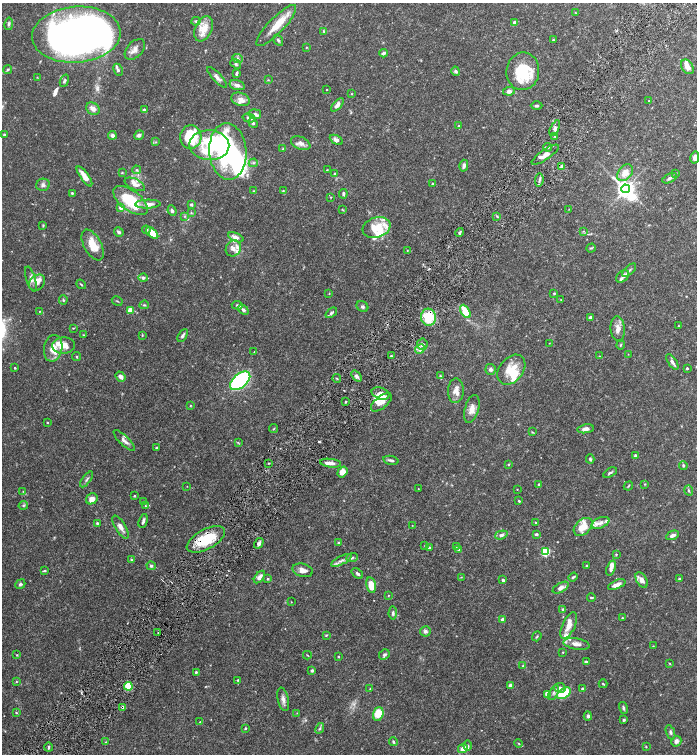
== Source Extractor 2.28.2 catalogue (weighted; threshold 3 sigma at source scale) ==
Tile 7 of 4 x 4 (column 3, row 2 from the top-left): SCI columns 2945-4333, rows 3013-4515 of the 6030 x 6025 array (HDU 1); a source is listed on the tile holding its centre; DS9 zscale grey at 2 x 2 block average (1 PNG px = mean of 2 x 2 image px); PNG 699 x 756 px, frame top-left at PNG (2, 3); each listed source drawn as its Kron ellipse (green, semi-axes under 4 px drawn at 4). Shown black and unused: <1% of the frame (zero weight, under 6 of 12 exposures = <1% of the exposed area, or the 3 px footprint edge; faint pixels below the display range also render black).
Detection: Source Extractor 2.28.2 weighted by HDU 2 'WHT'; one run over the whole footprint, this tile lists its part. Background 0.0776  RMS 0.003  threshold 0.0123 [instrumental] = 3 sigma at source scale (4.09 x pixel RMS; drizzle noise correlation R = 1.36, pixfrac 0.8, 0.05/0.05 arcsec/px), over >= 5 px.
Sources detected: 332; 3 too faint to see at this stretch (2 x 2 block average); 7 inside a brighter object's white glare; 1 long thin detection or spike segment (spike, bleed or trail) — neither listed nor drawn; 45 inside a brighter listed object's ellipse — not listed separately; the other 276 listed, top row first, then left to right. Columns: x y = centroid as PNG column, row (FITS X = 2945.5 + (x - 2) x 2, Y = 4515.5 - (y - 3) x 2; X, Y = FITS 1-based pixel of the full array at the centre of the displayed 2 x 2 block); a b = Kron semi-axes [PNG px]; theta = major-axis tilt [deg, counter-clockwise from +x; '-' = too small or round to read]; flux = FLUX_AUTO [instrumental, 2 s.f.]
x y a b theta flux
575 12 3 2 - 0.33
196 21 4 4 - 1
514 22 4 3 - 1.9
9 24 6 3 80 1.3
276 25 27 8 46 12
204 29 13 8 66 11
324 31 4 3 - 0.73
76 35 44 28 4 440
278 40 6 3 -57 1.2
553 40 3 2 - 0.64
306 47 3 2 - 0.47
135 49 12 7 46 4
383 53 4 3 - 2
238 58 5 3 - 1.3
236 64 6 4 -39 1.5
687 67 8 5 -56 4.7
8 69 4 3 - 1
118 70 6 3 -64 1.1
456 71 5 4 - 1.7
523 71 19 16 82 27
237 73 4 2 - 1.3
37 77 3 2 - 0.29
217 77 13 4 -46 2.9
268 80 4 3 - 0.58
64 81 6 3 68 1.1
237 85 8 5 -15 2.7
327 90 2 2 - 0.31
509 91 6 4 8 2.5
352 94 3 2 - 0.31
240 99 9 6 -19 3.8
649 101 2 2 - 0.37
337 105 8 4 48 3.2
537 106 6 3 0 1.1
93 109 7 5 -35 3.5
144 110 4 3 - 1.8
255 114 6 5 - 1.6
249 118 6 4 -16 1.7
253 123 5 4 - 1.5
459 126 3 2 - 0.42
555 128 8 4 64 2.1
4 135 3 3 - 1.1
112 135 4 3 - 2.4
139 135 5 4 - 2
555 136 4 3 - 0.92
191 137 12 10 84 35
336 140 7 4 -30 2.5
156 142 3 3 - 0.53
301 143 10 6 -23 3.1
209 145 20 15 -2 26
547 147 4 2 - 0.85
283 149 3 3 - 0.64
228 151 28 18 -86 110
545 155 16 5 34 5.3
695 157 6 4 76 3.5
253 163 4 3 - 0.99
464 166 6 4 76 1.9
562 167 3 3 - 3.4
137 170 4 4 - 1.1
327 170 3 2 - 0.29
122 173 4 3 - 0.57
334 173 4 3 - 0.78
625 173 9 6 50 7.3
676 174 3 2 - 0.47
84 176 12 4 -55 7.1
670 178 8 3 27 1.6
539 180 7 3 83 1.4
135 184 11 5 -26 3.9
432 184 3 2 - 0.43
43 185 7 6 - 2.1
625 189 4 4 - 370
253 191 4 2 - 0.36
283 191 4 3 - 0.6
72 193 3 3 - 0.64
343 194 5 3 - 1.1
331 197 2 2 - 0.36
130 200 20 10 -37 27
148 204 12 4 1 4.2
191 204 3 3 - 1.2
121 208 4 3 - 2.4
569 209 3 2 - 0.31
342 210 3 2 - 0.43
172 211 5 3 - 1.4
191 213 3 3 - 0.55
185 216 3 2 - 0.47
497 216 4 2 - 0.62
43 226 4 3 - 0.55
376 227 14 10 19 14
146 230 4 4 - 1
583 231 3 3 - 0.57
119 232 5 3 - 1.6
152 233 7 4 -43 11
460 233 4 2 - 1.2
236 237 8 4 -23 3.6
93 245 17 8 -61 12
233 248 8 7 - 3.8
591 248 5 3 - 0.69
407 250 2 2 - 0.32
629 270 9 3 44 1.2
623 276 7 5 39 1.8
143 278 4 4 - 1.7
31 279 13 4 -73 3.1
37 283 9 7 44 3.6
81 284 5 2 - 0.58
554 293 3 3 - 0.56
329 294 3 2 - 0.29
63 300 4 3 - 0.83
561 300 2 2 - 0.32
117 301 6 2 -30 0.58
144 305 5 4 - 0.92
237 305 5 3 - 0.98
362 307 6 5 - 1.4
130 310 4 3 - 7.7
243 310 6 4 -38 1.2
39 311 2 2 - 0.3
465 311 7 4 -61 13
331 313 6 3 39 1.4
428 317 8 7 - 19
590 317 2 2 - 2.7
678 326 2 2 - 0.32
73 328 3 2 - 0.37
618 329 12 7 -84 4.5
84 335 3 2 - 0.41
142 335 3 3 - 0.49
183 335 7 3 59 1.5
549 343 3 2 - 0.25
422 344 5 5 - 2.1
64 345 11 8 3 7.3
621 345 4 3 - 0.67
53 348 13 9 79 8
420 349 5 4 - 2.1
254 352 2 2 - 0.25
628 354 3 2 - 0.25
391 356 3 3 - 0.57
600 356 3 2 - 0.28
77 357 4 3 - 0.7
672 362 9 3 -55 2.1
15 368 2 2 - 0.8
687 368 3 2 - 0.7
490 369 5 5 - 1.6
511 370 17 12 51 14
356 376 6 4 -51 1.8
440 376 3 3 - 0.57
121 377 5 4 - 3
337 379 4 2 - 0.61
240 381 12 7 40 88
456 391 12 8 86 5.6
380 394 9 5 -17 5.6
346 402 3 2 - 0.63
381 402 12 6 39 4.9
190 405 3 2 - 0.42
472 409 14 7 74 5.2
47 422 3 2 - 0.41
273 429 4 2 - 0.51
585 429 8 4 9 2.5
532 432 4 3 - 0.48
124 441 14 4 -44 3.1
238 442 4 2 - 0.52
156 448 3 2 - 1
635 455 2 2 - 0.81
590 459 4 3 - 0.98
391 460 8 3 -11 1.6
268 463 3 2 - 0.44
331 463 10 4 -8 3.6
509 464 3 3 - 0.51
683 465 4 3 - 0.89
342 472 6 4 54 5.1
610 473 7 3 31 1.2
87 479 9 2 53 1.2
539 484 3 2 - 0.45
645 484 3 3 - 0.47
187 486 2 2 - 0.21
628 486 5 2 - 0.58
418 489 2 2 - 0.29
517 489 2 2 - 0.25
689 490 5 3 - 0.73
23 491 3 2 - 0.38
134 496 3 2 - 0.47
92 499 6 5 - 4.3
519 501 3 2 - 0.63
143 502 3 2 - 0.56
23 505 4 4 - 1
145 506 4 3 - 0.58
143 521 7 3 75 1.5
97 523 3 3 - 0.8
535 523 2 2 - 0.33
600 523 9 5 23 3.2
412 525 2 2 - 0.23
121 527 13 5 -59 4
583 527 11 7 41 9
536 534 4 3 - 0.96
501 535 6 4 17 2
672 535 7 3 24 2.5
206 539 21 10 29 25
339 542 4 2 - 0.79
259 543 5 3 - 2.2
425 546 2 2 - 0.31
456 546 3 2 - 0.39
429 548 4 3 - 0.87
458 550 4 3 - 0.68
545 552 4 4 - 28
616 554 3 3 - 0.48
352 557 6 3 24 1.3
132 560 3 3 - 0.62
341 560 11 4 26 2.6
151 566 5 4 - 1.3
586 566 2 2 - 0.54
611 568 8 4 73 2.5
303 570 10 6 -16 3.7
45 571 4 2 - 0.84
357 573 6 3 -39 1.3
259 577 7 4 50 3.2
461 577 3 2 - 0.29
573 577 5 3 - 0.94
268 579 3 3 - 0.66
679 579 3 3 - 0.63
503 580 3 3 - 1.1
642 580 8 5 -59 3.7
20 584 5 4 - 1.3
371 585 8 4 -79 8.4
617 585 9 3 22 3.7
561 588 9 4 29 3.2
388 595 3 2 - 0.38
591 597 4 2 - 0.68
291 602 2 2 - 0.28
563 610 4 3 - 0.78
393 613 6 4 87 1.4
622 618 2 2 - 0.45
503 620 3 3 - 2.2
569 625 14 6 64 6.5
425 631 5 5 - 2.2
158 632 2 2 - 0.41
326 635 4 3 - 0.55
537 636 5 3 - 0.77
576 644 13 5 -10 4
653 646 3 2 - 0.3
563 652 2 2 - 0.39
17 655 3 2 - 0.47
307 655 4 2 - 0.41
384 655 6 4 45 1.6
338 657 3 2 - 0.59
586 662 4 2 - 1.3
670 663 3 2 - 0.46
523 666 3 3 - 0.92
312 671 3 3 - 1
196 672 3 3 - 0.74
238 680 3 3 - 0.6
16 682 3 2 - 0.42
603 684 4 2 - 0.58
510 685 3 3 - 2.7
128 686 4 4 - 17
560 688 6 5 - 2.4
370 689 3 2 - 0.27
582 689 3 3 - 1.2
554 693 8 4 60 2
564 693 8 4 34 21
547 695 4 3 - 5.2
283 699 12 5 -78 3.2
122 707 4 3 - 1
623 708 6 3 -76 1.2
16 713 3 3 - 0.58
297 713 2 2 - 0.28
378 714 7 5 73 12
588 716 4 3 - 1.3
624 720 3 3 - 1
200 722 3 2 - 0.32
245 728 2 2 - 0.68
320 728 6 3 63 0.98
670 732 7 4 -69 1.5
676 741 5 5 - 2.3
106 742 3 2 - 0.43
393 742 4 3 - 1
519 743 4 2 - 0.58
468 746 5 3 - 0.83
49 747 4 3 - 1
646 747 3 2 - 0.39
463 749 5 4 - 3.3
Overlapping masked pixels (flux is a lower limit): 3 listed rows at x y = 428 317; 206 539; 122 707
Isophote crosses this tile's border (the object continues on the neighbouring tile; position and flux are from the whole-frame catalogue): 1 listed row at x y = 695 157
Diffuse or blended objects may show on this block-average render without a row.